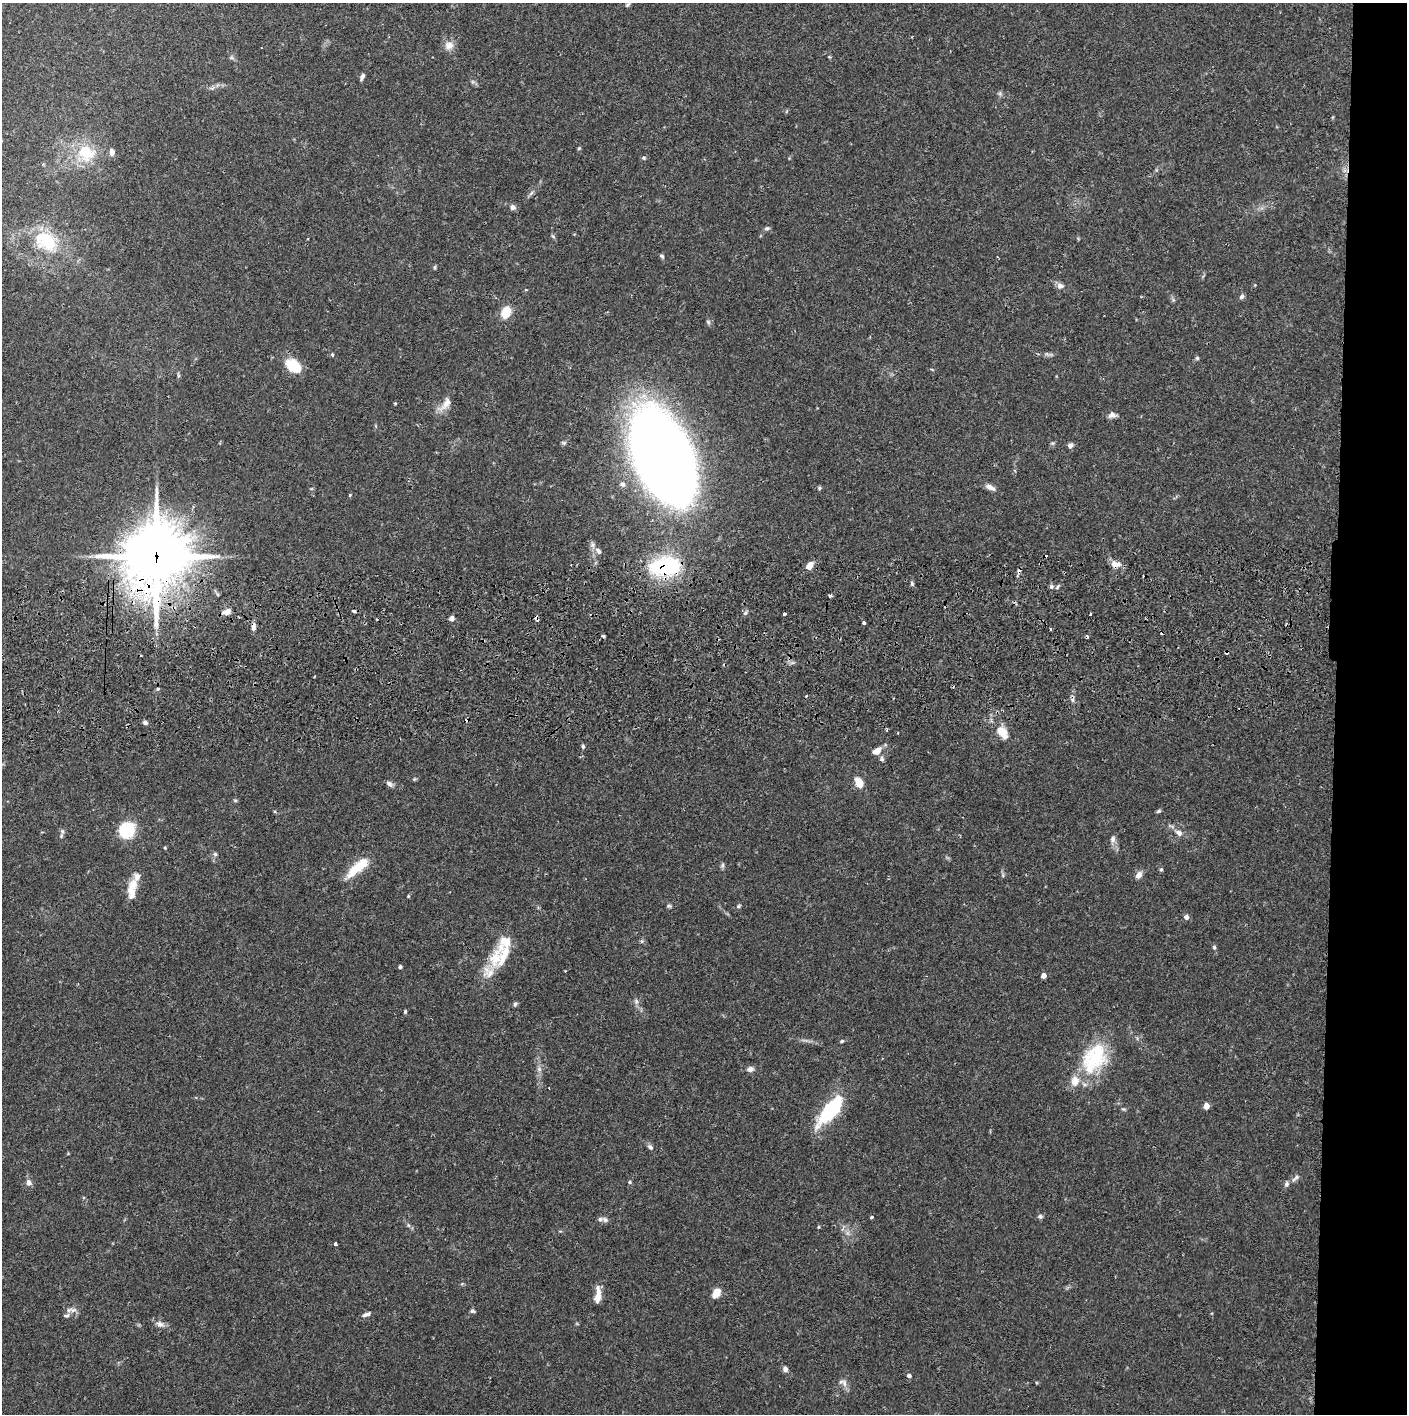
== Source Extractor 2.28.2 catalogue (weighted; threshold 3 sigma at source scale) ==
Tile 6 of 3 x 3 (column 3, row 2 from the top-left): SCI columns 2818-4222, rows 1477-2888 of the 4229 x 4358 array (HDU 1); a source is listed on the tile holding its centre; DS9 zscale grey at full resolution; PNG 1409 x 1416 px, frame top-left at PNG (2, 3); no overlay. Shown black and unused: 5% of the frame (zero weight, under 2 of 3 exposures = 3% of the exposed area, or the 3 px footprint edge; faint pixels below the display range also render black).
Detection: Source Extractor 2.28.2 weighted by HDU 2 'WHT'; one run over the whole footprint, this tile lists its part. Background 0.068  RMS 0.0049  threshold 0.0221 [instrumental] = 3 sigma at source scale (4.5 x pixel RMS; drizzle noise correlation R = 1.50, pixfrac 1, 0.05/0.05 arcsec/px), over >= 5 px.
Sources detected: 130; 9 cosmic-ray / hot-pixel residue — not listed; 11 inside a brighter listed object's ellipse — not listed separately; the other 110 listed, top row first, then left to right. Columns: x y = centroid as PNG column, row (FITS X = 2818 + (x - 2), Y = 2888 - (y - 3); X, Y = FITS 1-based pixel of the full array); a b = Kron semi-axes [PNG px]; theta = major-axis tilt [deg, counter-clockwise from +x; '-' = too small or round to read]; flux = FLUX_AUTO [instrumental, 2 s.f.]
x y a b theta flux
628 5 8 4 41 0.85
449 45 13 11 14 3.6
362 76 8 4 69 1.4
579 148 5 3 - 0.51
86 152 21 18 -32 18
112 152 8 6 -79 2.3
644 158 6 4 20 0.77
531 193 8 4 45 1.1
513 207 7 7 - 1.6
767 228 8 5 4 0.91
553 236 8 3 -45 0.61
48 241 27 23 -20 24
662 256 7 5 -18 0.82
435 267 6 4 88 0.63
1060 286 10 8 -7 2
526 290 4 3 - 0.47
1242 296 6 5 - 1.4
506 312 11 8 67 10
708 322 6 5 - 0.86
332 355 4 3 - 0.88
1197 358 5 5 - 0.71
293 366 15 9 -36 17
178 376 7 4 90 0.71
395 403 4 3 - 0.44
446 404 23 9 47 5.1
1112 415 11 7 4 2.1
1070 446 7 6 - 1.7
661 455 70 38 -67 760
623 484 7 7 - 1.3
990 487 14 6 -26 2.7
819 488 5 5 - 0.67
350 495 4 4 - 0.46
598 551 11 7 -50 2.5
156 556 27 24 75 2000
1115 564 12 8 -2 3.6
665 566 38 23 5 41
809 566 8 5 51 4.8
912 583 6 4 -71 0.81
1051 587 6 5 - 1
1057 587 6 3 70 0.71
830 596 4 3 - 1.2
353 611 4 3 - 3.2
227 612 11 7 20 3.2
745 613 6 4 44 0.84
784 614 3 3 - 1.3
1090 614 3 3 - 1.6
451 618 4 4 - 3
864 623 4 3 - 1.1
253 627 11 5 85 2
1051 629 3 2 - 0.82
603 636 3 3 - 1.8
1227 652 4 3 - 1.1
1073 700 7 4 -71 1.1
145 722 5 5 - 1.4
1002 732 16 10 -55 7.6
583 746 6 4 80 0.84
877 751 13 8 32 3.7
882 759 8 5 -77 1.2
859 783 7 5 -61 12
389 784 10 6 -36 1.6
235 800 6 3 -18 0.55
1159 811 6 4 26 0.74
127 829 14 12 46 27
62 831 7 5 85 1.2
1179 833 11 7 -34 2.5
1113 839 9 7 77 1.9
165 848 4 3 - 0.44
215 854 6 6 - 0.91
722 866 8 5 83 0.94
357 868 35 10 41 13
1161 869 5 4 - 0.65
1139 875 9 6 52 2.8
133 885 22 11 59 6.7
669 906 6 5 - 0.78
738 906 6 4 28 0.76
1186 917 6 6 - 1.7
642 941 6 4 72 0.67
1214 947 5 4 - 0.89
496 958 31 16 76 14
400 967 4 3 - 1.1
1043 976 4 4 - 3.5
636 1001 7 5 -79 1.3
515 1004 6 5 - 0.89
405 1012 5 4 - 0.6
842 1041 5 4 - 0.58
1096 1056 36 29 41 31
539 1069 8 5 -45 1.1
750 1069 9 6 6 2
1206 1106 5 4 - 6.2
830 1111 37 13 50 36
650 1147 9 6 -50 1.3
1296 1178 14 4 42 1.6
630 1182 5 4 - 0.69
29 1183 9 7 -71 2.1
1040 1216 7 5 -14 0.97
871 1217 3 3 - 0.91
605 1220 9 6 -30 1.5
408 1225 6 4 -71 0.78
819 1227 5 3 - 0.48
335 1244 3 3 - 1.5
716 1292 10 7 64 5.2
598 1296 20 7 81 4.9
73 1310 13 6 -1 2.2
472 1311 6 5 - 0.86
366 1314 12 5 20 1.6
67 1315 9 5 11 1.4
160 1324 10 8 -30 2.4
785 1369 7 6 - 1.6
909 1376 5 5 - 1.2
844 1383 11 6 -75 2.2
Overlapping masked pixels (flux is a lower limit): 5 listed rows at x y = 156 556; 1115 564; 665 566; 253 627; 1227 652